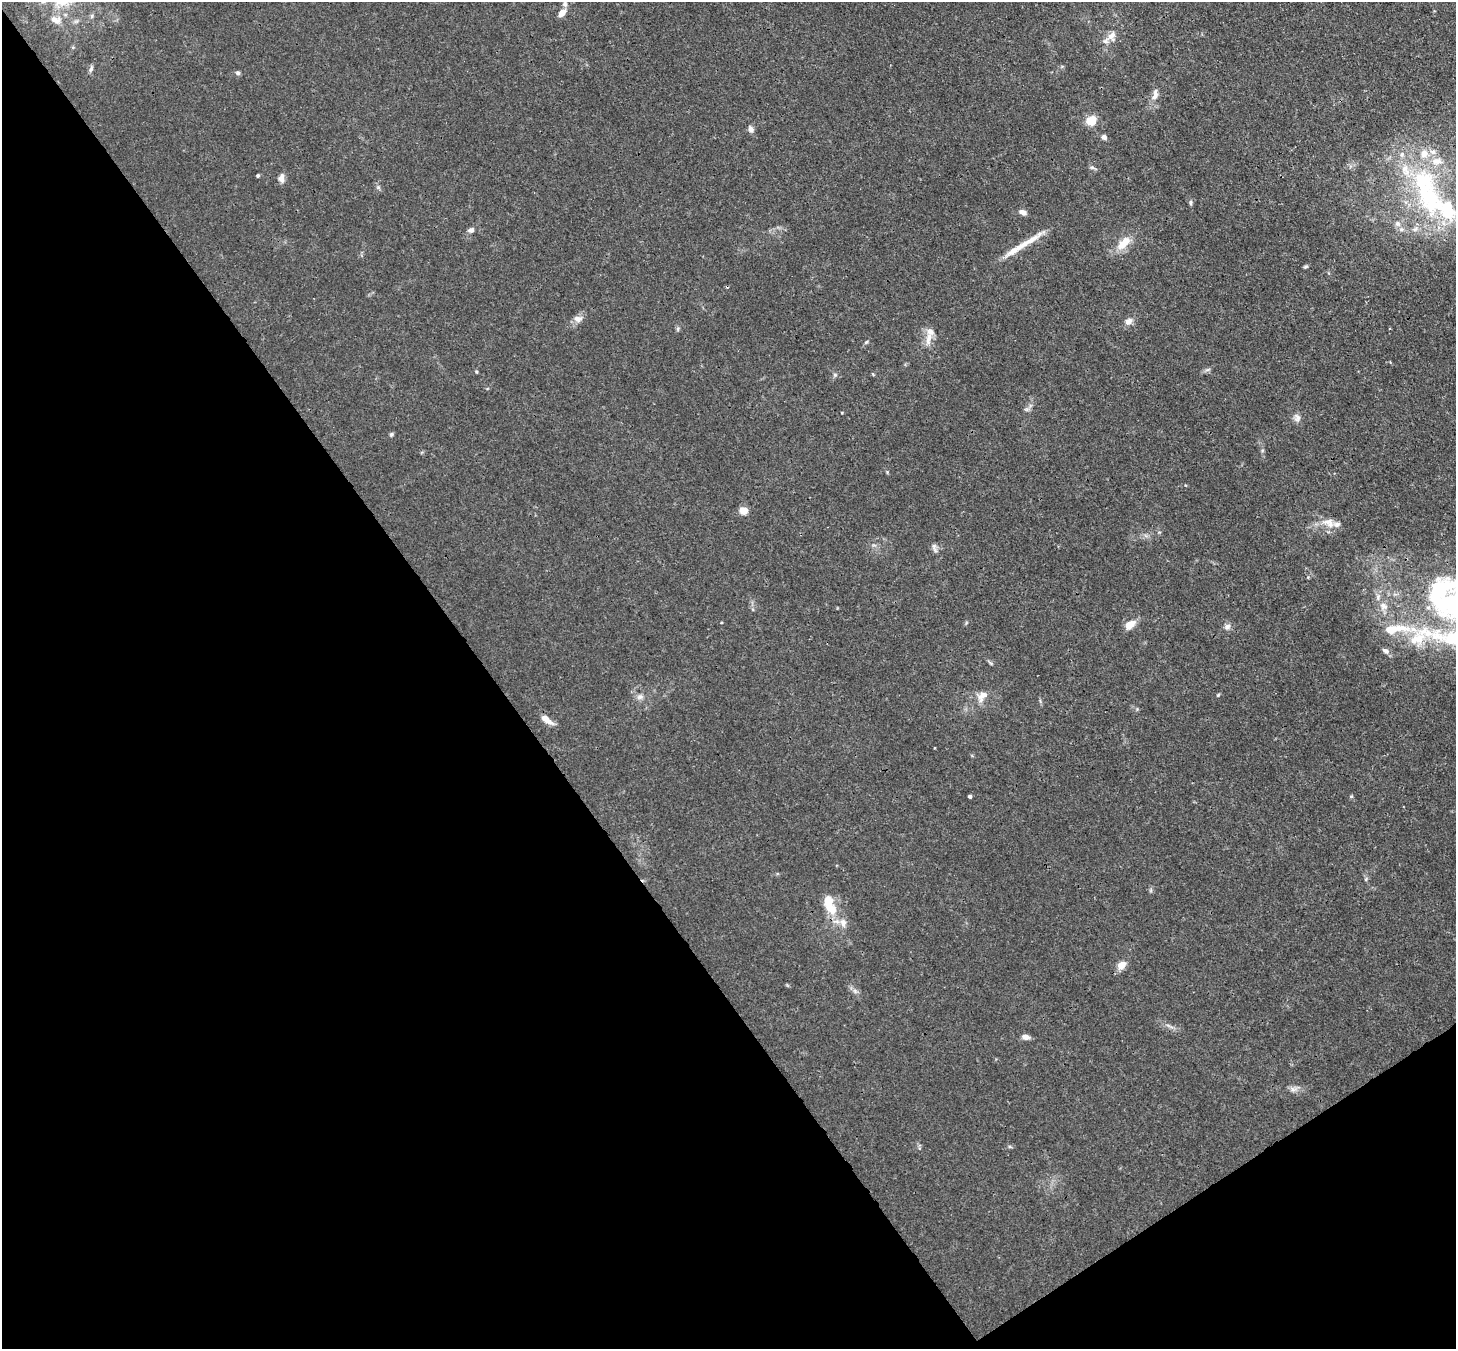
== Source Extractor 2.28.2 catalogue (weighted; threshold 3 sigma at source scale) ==
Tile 14 of 4 x 4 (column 2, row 4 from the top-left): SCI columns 1533-2986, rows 210-1556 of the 5974 x 5946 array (HDU 1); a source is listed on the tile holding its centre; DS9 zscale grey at full resolution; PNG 1458 x 1351 px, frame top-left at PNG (2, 2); no overlay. Shown black and unused: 38% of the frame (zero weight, under 3 of 4 exposures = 7% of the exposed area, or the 3 px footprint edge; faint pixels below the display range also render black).
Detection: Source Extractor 2.28.2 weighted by HDU 2 'WHT'; one run over the whole footprint, this tile lists its part. Background 0.025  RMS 0.0027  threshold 0.0123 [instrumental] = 3 sigma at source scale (4.5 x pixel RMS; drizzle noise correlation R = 1.50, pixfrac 1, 0.05/0.05 arcsec/px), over >= 5 px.
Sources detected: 81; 1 cosmic-ray / hot-pixel residue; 1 long thin detection or spike segment (spike, bleed or trail) — not listed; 13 inside a brighter listed object's ellipse — not listed separately; the other 66 listed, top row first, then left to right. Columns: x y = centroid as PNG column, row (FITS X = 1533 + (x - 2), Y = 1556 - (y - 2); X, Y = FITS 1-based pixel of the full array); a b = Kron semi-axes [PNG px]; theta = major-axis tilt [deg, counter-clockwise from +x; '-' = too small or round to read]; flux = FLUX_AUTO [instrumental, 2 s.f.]
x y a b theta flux
565 4 8 7 - 1
562 13 10 6 49 2.4
92 16 6 5 - 0.54
56 20 17 11 -16 3.2
1112 36 16 11 68 2.8
1062 66 6 4 19 0.35
91 69 10 5 71 0.72
238 73 6 6 - 0.63
1155 95 18 8 76 2.4
1091 121 9 8 - 5.7
751 129 9 6 -66 1.1
1104 137 7 6 - 0.89
1424 154 13 11 69 3.5
1437 161 19 11 4 4.3
1092 167 7 5 -17 0.6
1406 171 26 12 -68 7.6
258 175 4 3 - 0.39
281 178 10 6 82 1.7
378 187 5 5 - 0.52
1191 203 8 4 -90 0.48
1447 209 47 32 -46 29
1023 212 8 5 -30 1.6
1397 224 9 8 - 1.3
1415 229 12 6 32 1.4
471 230 6 5 - 1.3
1123 243 17 9 44 5.9
1305 266 5 5 - 0.43
578 319 12 8 0 1.8
1128 321 8 7 - 1.9
678 329 6 4 90 0.48
929 338 21 9 79 3
866 342 6 4 45 0.42
1208 370 8 4 19 0.61
476 372 5 4 - 0.3
835 375 6 5 - 0.53
1026 409 7 4 -18 0.55
1297 418 12 9 -72 1.4
391 434 5 5 - 0.48
887 472 4 4 - 0.28
744 511 5 5 - 6.1
1328 523 22 13 -18 3.9
935 550 11 5 -56 0.99
1308 577 5 5 - 0.32
1440 591 81 46 56 45
1378 597 12 5 85 1.2
1129 625 9 6 32 4.6
1227 627 9 8 - 1.2
1385 651 9 6 -32 1.2
991 663 7 4 -36 0.46
1218 695 5 4 - 0.34
982 696 19 12 50 3.2
640 697 10 8 16 1.3
1137 709 5 5 - 0.34
546 720 15 6 -36 2.8
970 796 4 3 - 0.57
1351 796 5 3 - 0.3
1366 879 6 4 72 0.39
1151 890 6 4 72 0.43
828 903 23 12 -80 6.4
843 923 13 8 -83 2
1121 965 11 8 36 2.7
855 991 7 5 -46 0.78
1169 1026 13 3 -25 0.83
1025 1037 8 5 -14 1.9
1294 1089 11 7 14 1.4
1010 1147 6 4 -19 0.38
Isophote crosses this tile's border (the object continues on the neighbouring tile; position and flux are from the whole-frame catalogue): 2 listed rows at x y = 1447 209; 1440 591